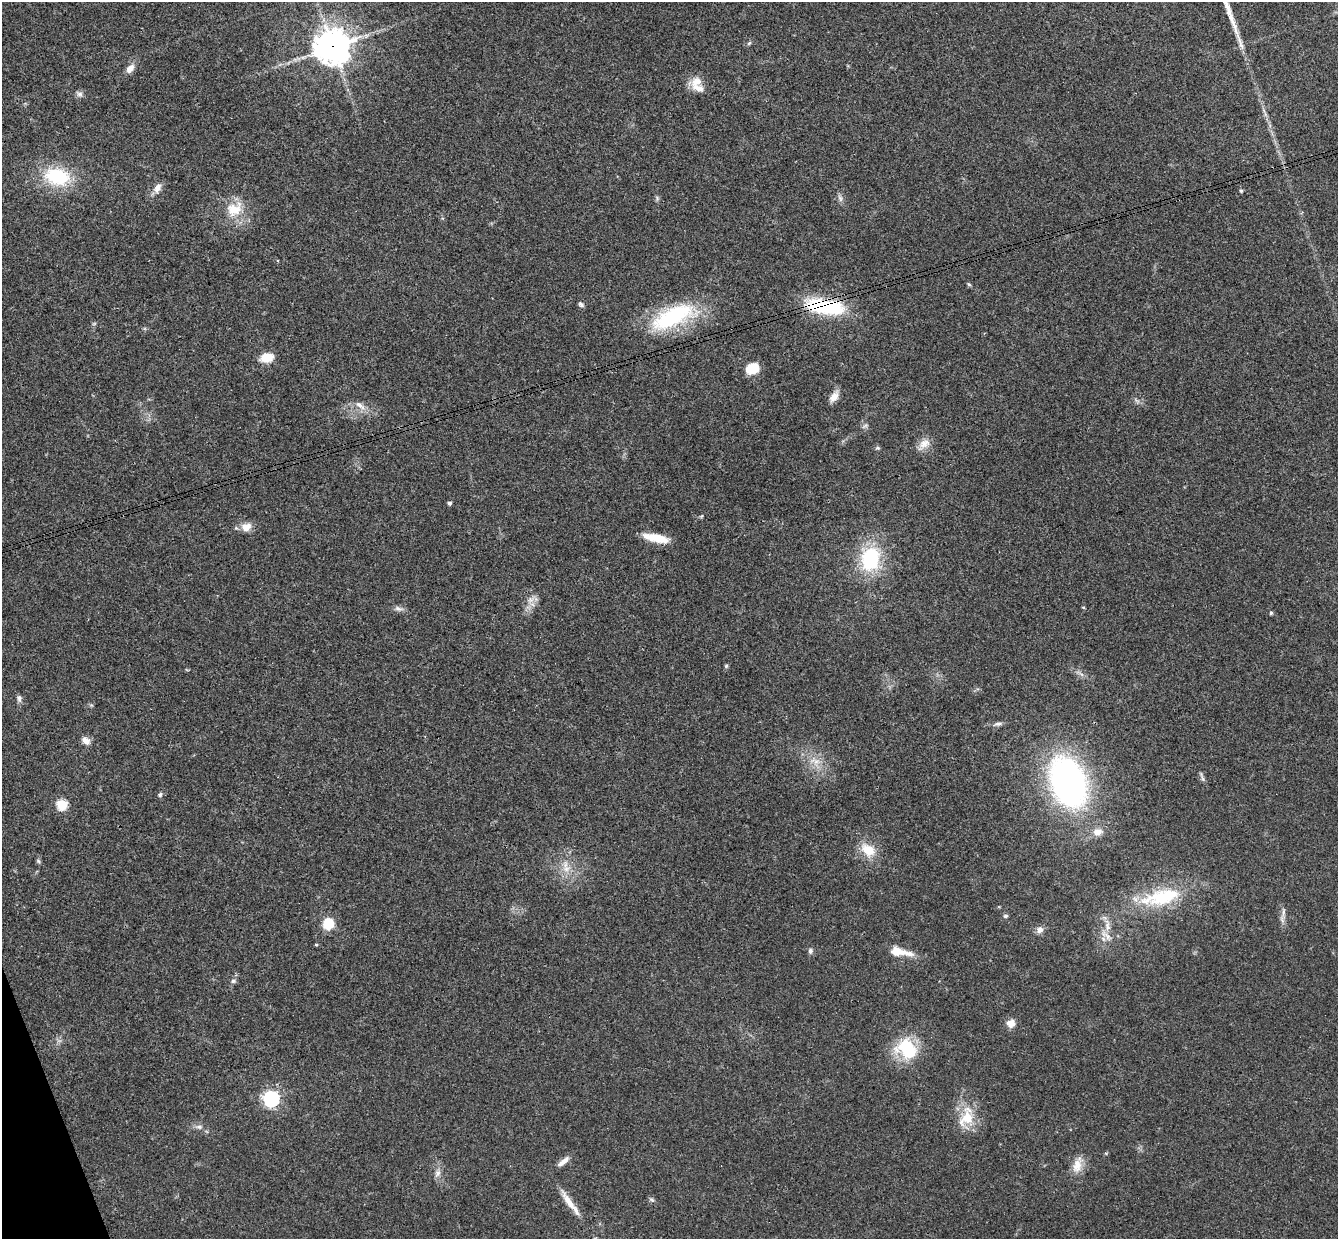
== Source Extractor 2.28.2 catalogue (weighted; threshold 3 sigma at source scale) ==
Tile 7 of 4 x 4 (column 3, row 2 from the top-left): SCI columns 2731-4066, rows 2645-3881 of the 5460 x 5411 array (HDU 1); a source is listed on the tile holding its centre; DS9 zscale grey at full resolution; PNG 1340 x 1241 px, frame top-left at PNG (2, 2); no overlay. Shown black and unused: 1% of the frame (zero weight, under 3 of 4 exposures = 6% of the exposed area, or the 3 px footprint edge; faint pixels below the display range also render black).
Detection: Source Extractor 2.28.2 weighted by HDU 2 'WHT'; one run over the whole footprint, this tile lists its part. Background 0.063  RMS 0.0051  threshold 0.023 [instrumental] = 3 sigma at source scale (4.5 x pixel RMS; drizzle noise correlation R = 1.50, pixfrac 1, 0.05/0.05 arcsec/px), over >= 5 px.
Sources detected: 68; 1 too faint to see at this stretch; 1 long thin detection or spike segment (spike, bleed or trail) — not listed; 1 inside a brighter listed object's ellipse — not listed separately; the other 65 listed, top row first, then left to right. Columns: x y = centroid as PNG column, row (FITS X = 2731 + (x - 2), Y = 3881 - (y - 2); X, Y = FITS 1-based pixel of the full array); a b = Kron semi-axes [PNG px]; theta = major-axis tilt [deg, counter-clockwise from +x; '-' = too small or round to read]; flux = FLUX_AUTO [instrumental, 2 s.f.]
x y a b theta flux
749 43 7 4 44 0.83
333 47 12 11 - 940
130 68 13 8 48 3.7
696 81 18 12 14 6.4
79 94 10 6 -34 1.7
57 176 27 18 -12 34
158 188 14 8 63 3.7
1241 191 5 4 - 0.81
657 198 8 5 -76 0.98
840 198 11 5 -72 1.8
234 209 24 18 31 13
969 284 6 4 -24 0.74
581 304 8 6 -35 1.3
824 306 47 17 -9 39
673 317 62 24 23 49
266 357 13 9 11 9.1
752 368 14 11 23 10
834 396 15 8 55 4.1
1136 400 10 4 -30 1.3
360 405 18 8 -37 4.3
865 426 10 4 34 1.1
924 444 20 11 42 5.2
877 448 6 5 - 0.81
449 503 4 4 - 1.4
246 527 14 12 25 5
656 538 29 8 -12 11
870 558 24 19 79 40
531 599 16 7 36 3.6
1083 607 4 3 - 0.61
398 609 13 6 -14 2.1
1271 613 5 4 - 0.68
726 666 5 5 - 0.81
19 698 10 6 -74 1.7
998 724 14 5 7 1.9
86 741 11 8 -40 3.3
816 762 13 8 71 4.9
1202 777 17 4 -68 1.5
1068 782 40 27 -68 190
160 795 6 6 - 1.2
62 804 6 5 - 38
1097 832 12 9 9 4.7
868 850 22 14 -38 11
38 861 6 5 - 0.85
566 869 13 10 8 5.5
1161 897 58 20 12 36
1283 912 17 5 84 2.6
1005 916 7 5 14 0.97
328 923 12 11 - 12
1107 926 12 7 -73 3.4
1040 930 9 9 - 3
1106 935 22 8 -42 4.7
316 945 4 3 - 0.56
810 951 8 6 -86 1.4
900 952 30 10 -10 9.1
233 981 7 6 - 1.3
1011 1023 11 9 15 4.2
907 1049 27 22 -37 28
271 1099 7 6 - 150
967 1118 24 20 71 14
199 1127 10 5 -13 1.9
563 1162 19 6 39 3.6
1077 1165 24 12 73 7.3
437 1173 12 8 66 2.8
652 1200 8 5 -30 1.1
569 1202 35 7 -56 7.9
Overlapping masked pixels (flux is a lower limit): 2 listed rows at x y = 333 47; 824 306